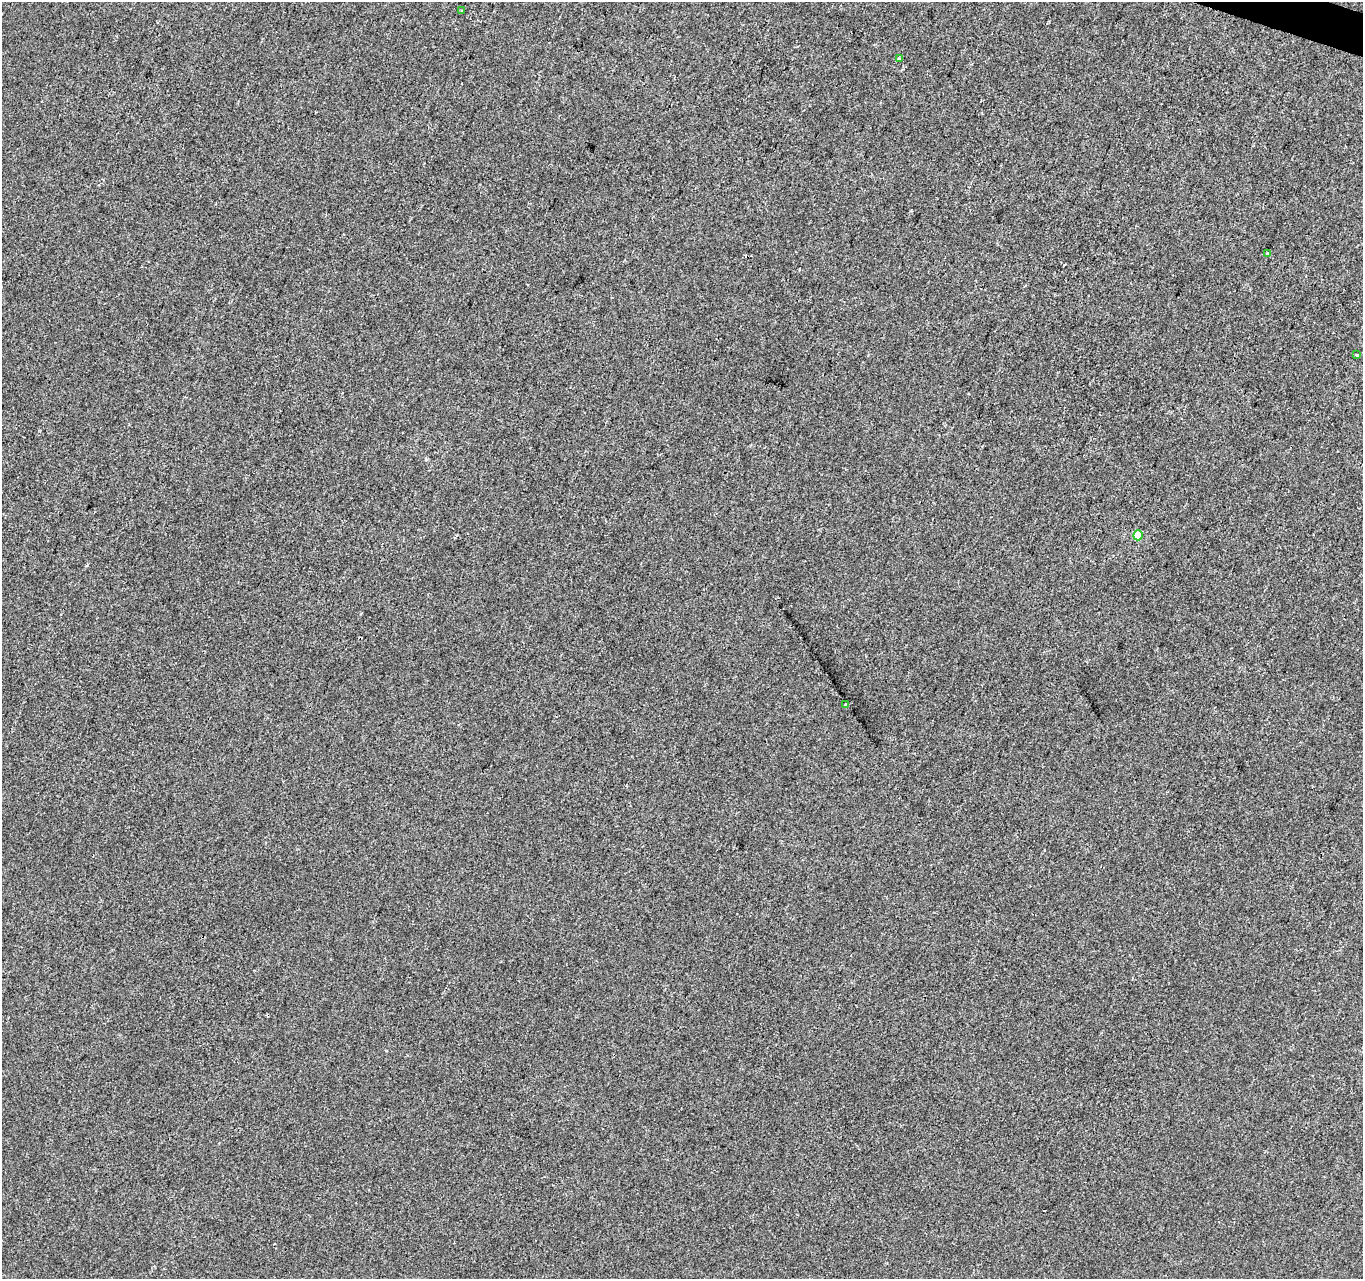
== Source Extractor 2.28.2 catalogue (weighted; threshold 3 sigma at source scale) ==
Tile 10 of 4 x 4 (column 2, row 3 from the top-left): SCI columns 1370-2730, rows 1556-2832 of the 5453 x 5600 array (HDU 1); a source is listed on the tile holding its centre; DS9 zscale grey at full resolution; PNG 1365 x 1281 px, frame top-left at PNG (2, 2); each listed source drawn as its Kron ellipse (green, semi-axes under 4 px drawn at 4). Shown black and unused: <1% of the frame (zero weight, under 2 of 3 exposures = <1% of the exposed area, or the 3 px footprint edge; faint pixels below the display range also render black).
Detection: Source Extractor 2.28.2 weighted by HDU 2 'WHT'; one run over the whole footprint, this tile lists its part. Background 3.38e-04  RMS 0.0042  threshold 0.0188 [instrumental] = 3 sigma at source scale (4.5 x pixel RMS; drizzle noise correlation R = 1.50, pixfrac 1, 0.0396/0.0396 arcsec/px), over >= 5 px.
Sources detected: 8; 2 cosmic-ray / hot-pixel residue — neither listed nor drawn; the other 6 listed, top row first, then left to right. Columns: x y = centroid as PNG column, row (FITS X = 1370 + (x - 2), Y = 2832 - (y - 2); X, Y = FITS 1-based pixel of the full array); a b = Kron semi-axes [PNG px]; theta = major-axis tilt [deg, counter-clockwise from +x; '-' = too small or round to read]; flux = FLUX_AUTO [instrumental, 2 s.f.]
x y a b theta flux
461 11 3 3 - 2
899 59 3 3 - 0.72
1268 253 3 3 - 0.87
1356 355 4 3 - 3.1
1138 535 5 5 - 11
845 704 3 2 - 0.54